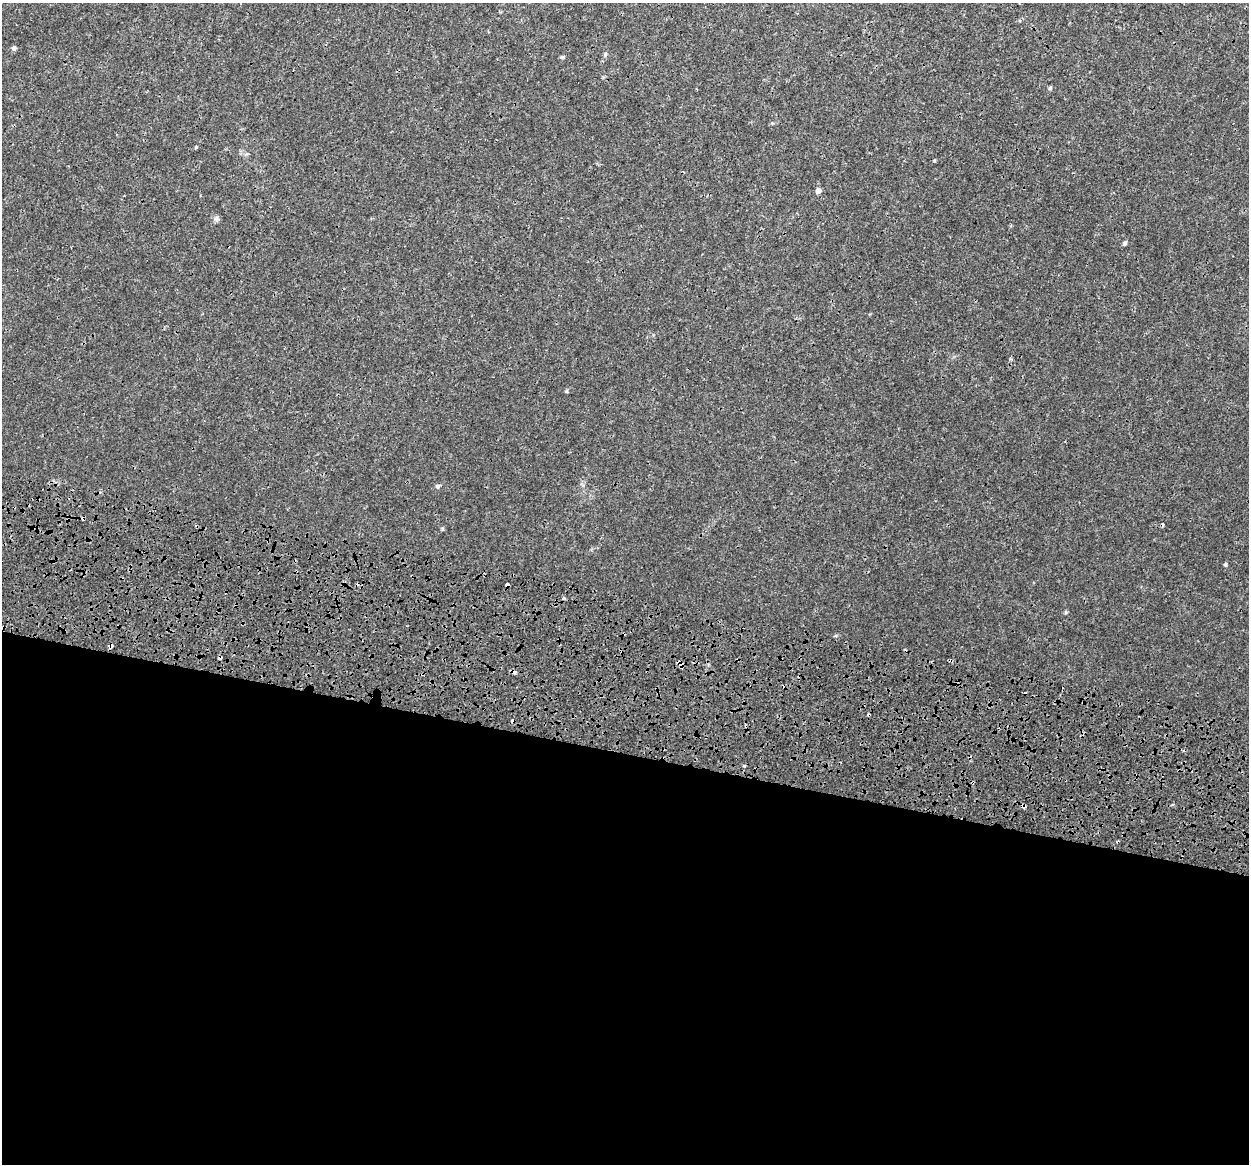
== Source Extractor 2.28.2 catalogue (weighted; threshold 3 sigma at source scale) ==
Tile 14 of 4 x 4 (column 2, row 4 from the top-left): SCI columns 1423-2669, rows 599-1760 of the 5331 x 5784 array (HDU 1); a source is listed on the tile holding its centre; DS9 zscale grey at full resolution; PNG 1251 x 1166 px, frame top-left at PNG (2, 3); no overlay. Shown black and unused: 36% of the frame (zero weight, under 3 of 4 exposures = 17% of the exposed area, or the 3 px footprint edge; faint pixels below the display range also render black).
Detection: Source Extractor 2.28.2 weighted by HDU 2 'WHT'; one run over the whole footprint, this tile lists its part. Background 3.85e-04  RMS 0.0013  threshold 0.00571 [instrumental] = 3 sigma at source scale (4.5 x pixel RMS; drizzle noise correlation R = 1.50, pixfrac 1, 0.0396/0.0396 arcsec/px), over >= 5 px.
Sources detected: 24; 5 cosmic-ray / hot-pixel residue — not listed; the other 19 listed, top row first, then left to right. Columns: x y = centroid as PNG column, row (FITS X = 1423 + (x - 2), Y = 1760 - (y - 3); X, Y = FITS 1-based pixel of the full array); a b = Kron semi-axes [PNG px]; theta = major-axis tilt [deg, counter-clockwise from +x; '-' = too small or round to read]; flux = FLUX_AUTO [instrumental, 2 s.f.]
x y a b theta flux
14 48 6 5 - 0.27
562 57 5 4 - 0.16
1050 88 5 5 - 0.18
196 147 4 3 - 0.15
818 191 6 6 - 0.45
216 219 8 7 - 0.33
1125 243 6 5 - 0.22
437 486 6 6 - 0.26
1225 565 6 4 -68 0.16
507 585 4 3 - 0.79
563 598 3 3 - 0.49
1066 612 6 4 72 0.14
111 646 4 3 - 0.67
220 658 4 3 - 0.71
679 663 11 5 -44 0.43
515 673 3 3 - 0.72
869 715 3 3 - 0.21
512 720 4 3 - 0.49
1023 806 7 4 -39 0.3
Overlapping masked pixels (flux is a lower limit): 8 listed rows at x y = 507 585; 111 646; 220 658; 679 663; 515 673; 869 715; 512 720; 1023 806